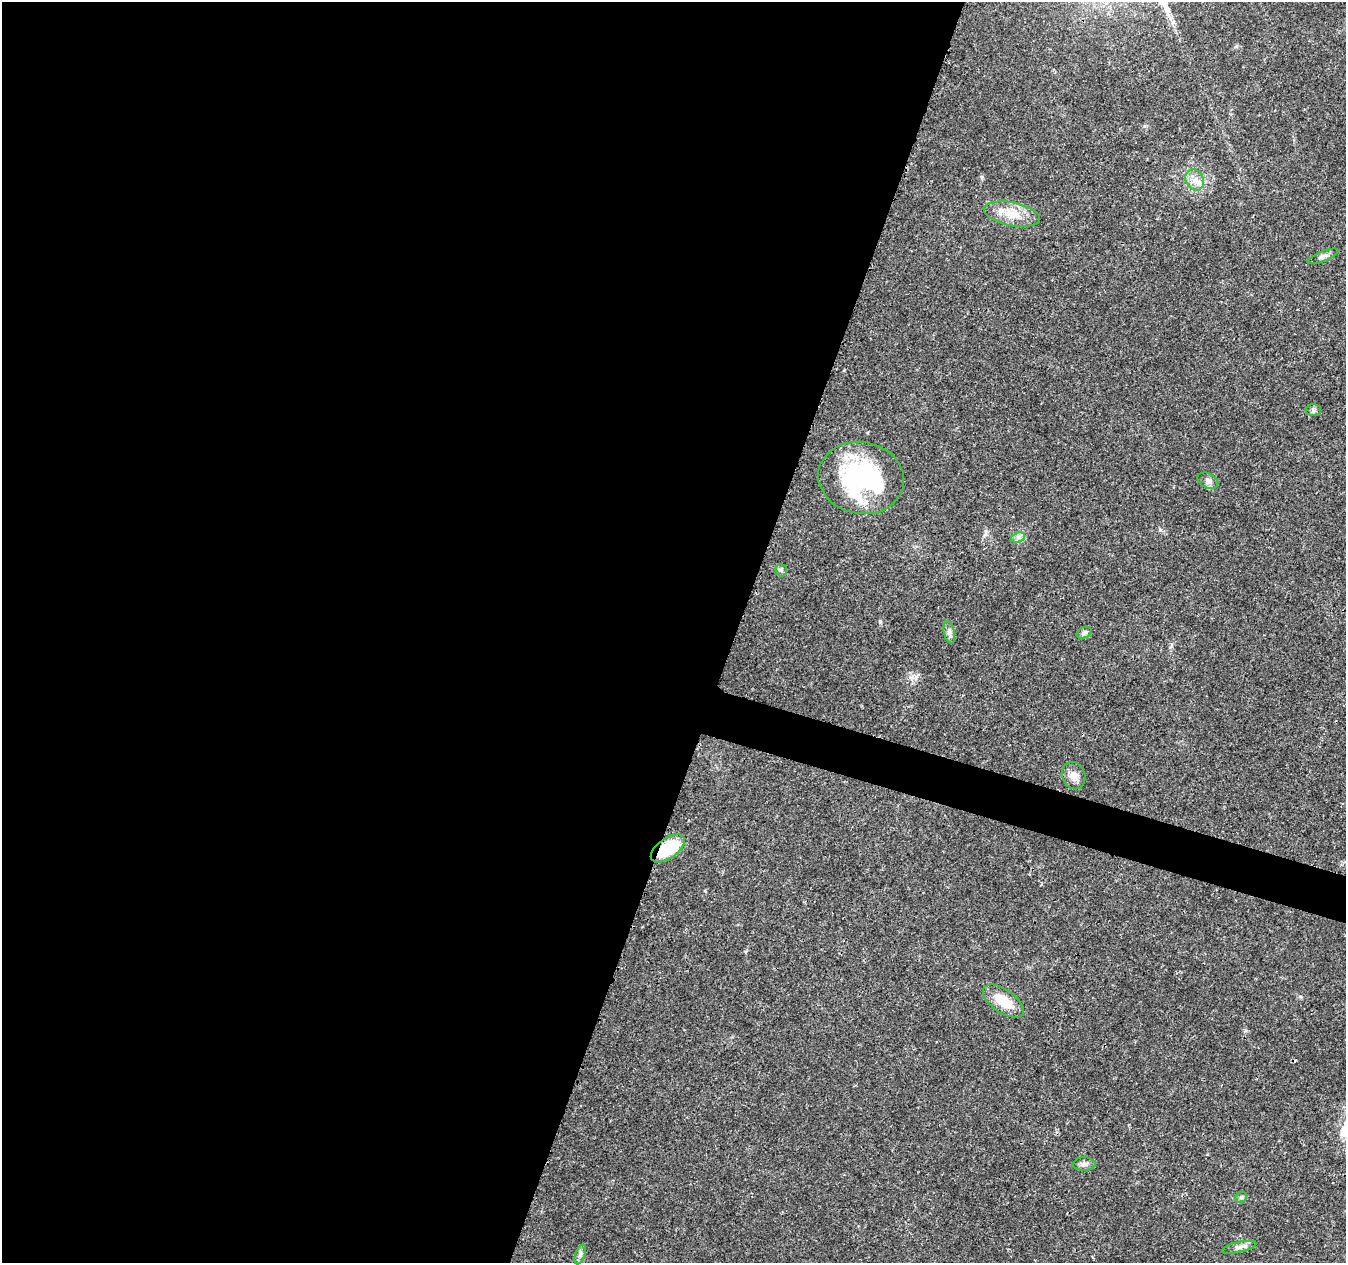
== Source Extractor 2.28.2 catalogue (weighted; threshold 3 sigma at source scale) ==
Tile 5 of 4 x 4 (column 1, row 2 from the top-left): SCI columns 11-1354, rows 2805-4065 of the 5392 x 5546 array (HDU 1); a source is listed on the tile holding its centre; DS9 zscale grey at full resolution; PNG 1348 x 1265 px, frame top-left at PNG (2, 2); each listed source drawn as its Kron ellipse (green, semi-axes under 4 px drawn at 4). Shown black and unused: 56% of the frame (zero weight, under 3 of 4 exposures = <1% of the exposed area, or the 3 px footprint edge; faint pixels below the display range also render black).
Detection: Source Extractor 2.28.2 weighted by HDU 2 'WHT'; one run over the whole footprint, this tile lists its part. Background 0.0261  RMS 0.0019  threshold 0.00865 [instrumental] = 3 sigma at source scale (4.5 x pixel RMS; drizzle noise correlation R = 1.50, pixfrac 1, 0.0396/0.0396 arcsec/px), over >= 5 px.
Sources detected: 18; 1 cosmic-ray / hot-pixel residue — neither listed nor drawn; the other 17 listed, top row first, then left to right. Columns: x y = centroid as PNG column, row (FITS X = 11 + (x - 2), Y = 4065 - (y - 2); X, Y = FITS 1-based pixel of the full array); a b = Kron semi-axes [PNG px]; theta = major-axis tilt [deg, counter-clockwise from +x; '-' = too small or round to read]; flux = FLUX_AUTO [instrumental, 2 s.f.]
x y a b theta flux
1195 180 11 9 -62 1.6
1012 214 28 11 -11 3.8
1323 256 16 5 22 0.75
1313 410 8 6 1 0.44
861 478 43 36 -11 30
1208 481 11 7 -26 0.78
1018 537 7 4 18 0.59
781 570 6 6 - 0.39
949 632 11 5 -79 0.71
1084 633 8 5 26 0.47
1074 776 14 11 -69 1.6
668 848 19 10 35 8.2
1003 1001 23 11 -35 4.7
1084 1164 11 7 1 0.83
1241 1197 6 5 - 0.31
1239 1247 18 5 13 0.87
580 1255 10 5 69 0.58
Overlapping masked pixels (flux is a lower limit): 1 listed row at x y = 668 848
Unlisted compact peaks at least as high as the median listed source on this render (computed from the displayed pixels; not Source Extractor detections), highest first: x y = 880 621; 1160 530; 1236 46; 705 891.